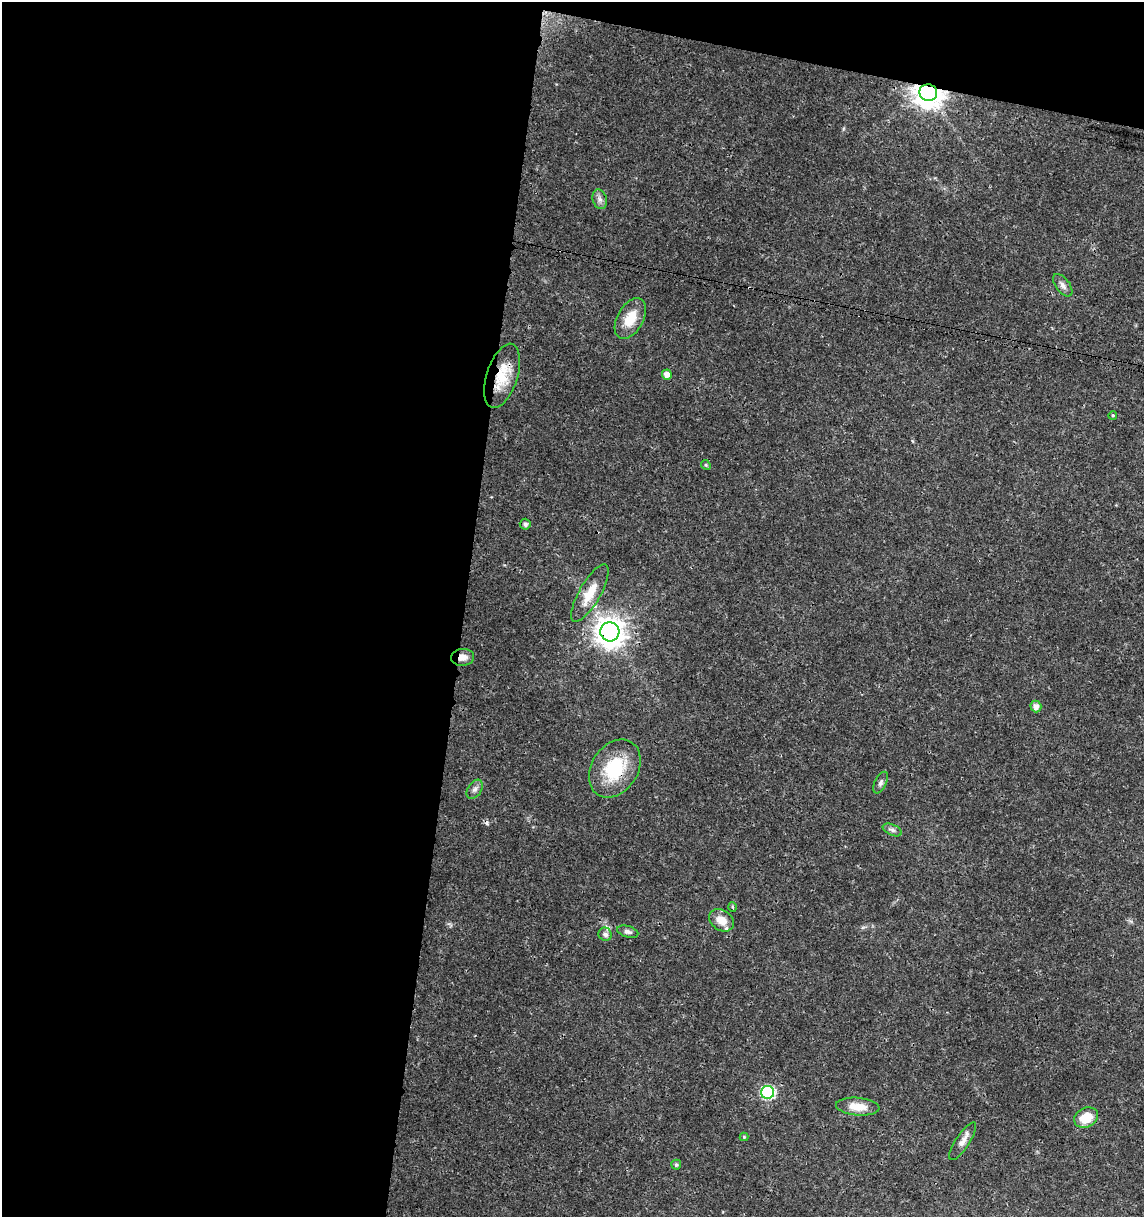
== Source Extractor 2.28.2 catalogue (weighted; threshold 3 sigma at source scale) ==
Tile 1 of 4 x 4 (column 1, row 1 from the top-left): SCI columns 227-1368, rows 3655-4869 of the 5079 x 4871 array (HDU 1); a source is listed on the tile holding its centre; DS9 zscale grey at full resolution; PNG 1146 x 1219 px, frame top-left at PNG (2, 2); each listed source drawn as its Kron ellipse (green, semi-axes under 4 px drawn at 4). Shown black and unused: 44% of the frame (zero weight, under 3 of 4 exposures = <1% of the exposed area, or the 3 px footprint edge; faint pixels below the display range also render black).
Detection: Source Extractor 2.28.2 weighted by HDU 2 'WHT'; one run over the whole footprint, this tile lists its part. Background 0.0189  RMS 0.0018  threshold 0.00805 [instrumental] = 3 sigma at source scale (4.5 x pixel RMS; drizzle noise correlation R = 1.50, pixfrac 1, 0.0396/0.0396 arcsec/px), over >= 5 px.
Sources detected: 29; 1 cosmic-ray / hot-pixel residue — neither listed nor drawn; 1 inside a brighter listed object's ellipse — not listed separately; the other 27 listed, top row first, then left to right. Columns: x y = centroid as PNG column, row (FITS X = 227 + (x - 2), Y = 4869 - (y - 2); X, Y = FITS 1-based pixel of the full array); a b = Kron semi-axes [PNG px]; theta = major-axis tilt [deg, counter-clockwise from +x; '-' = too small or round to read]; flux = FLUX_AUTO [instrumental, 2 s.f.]
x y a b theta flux
928 93 9 8 - 260
600 199 10 7 -74 0.77
1063 285 13 7 -53 0.86
630 318 22 13 61 3.9
667 375 5 5 - 1.3
502 376 33 15 72 5.5
1113 415 4 4 - 0.24
706 465 5 4 - 0.21
525 524 5 5 - 0.5
590 593 32 10 60 4.1
610 632 9 9 - 250
462 657 11 8 5 1.4
1036 706 6 5 - 1.1
615 768 31 23 57 9.6
881 782 12 5 63 0.59
475 789 10 6 57 0.7
892 830 10 5 -24 0.56
733 907 5 3 - 0.23
721 920 13 10 -35 2.2
628 932 11 5 -16 0.6
605 934 7 6 - 0.78
768 1092 6 6 - 26
858 1107 22 9 -5 2.8
1086 1118 12 9 26 3.9
744 1137 4 4 - 0.2
963 1141 22 7 57 1.3
676 1165 5 5 - 0.34
Overlapping masked pixels (flux is a lower limit): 5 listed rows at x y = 928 93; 502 376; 610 632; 462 657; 615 768